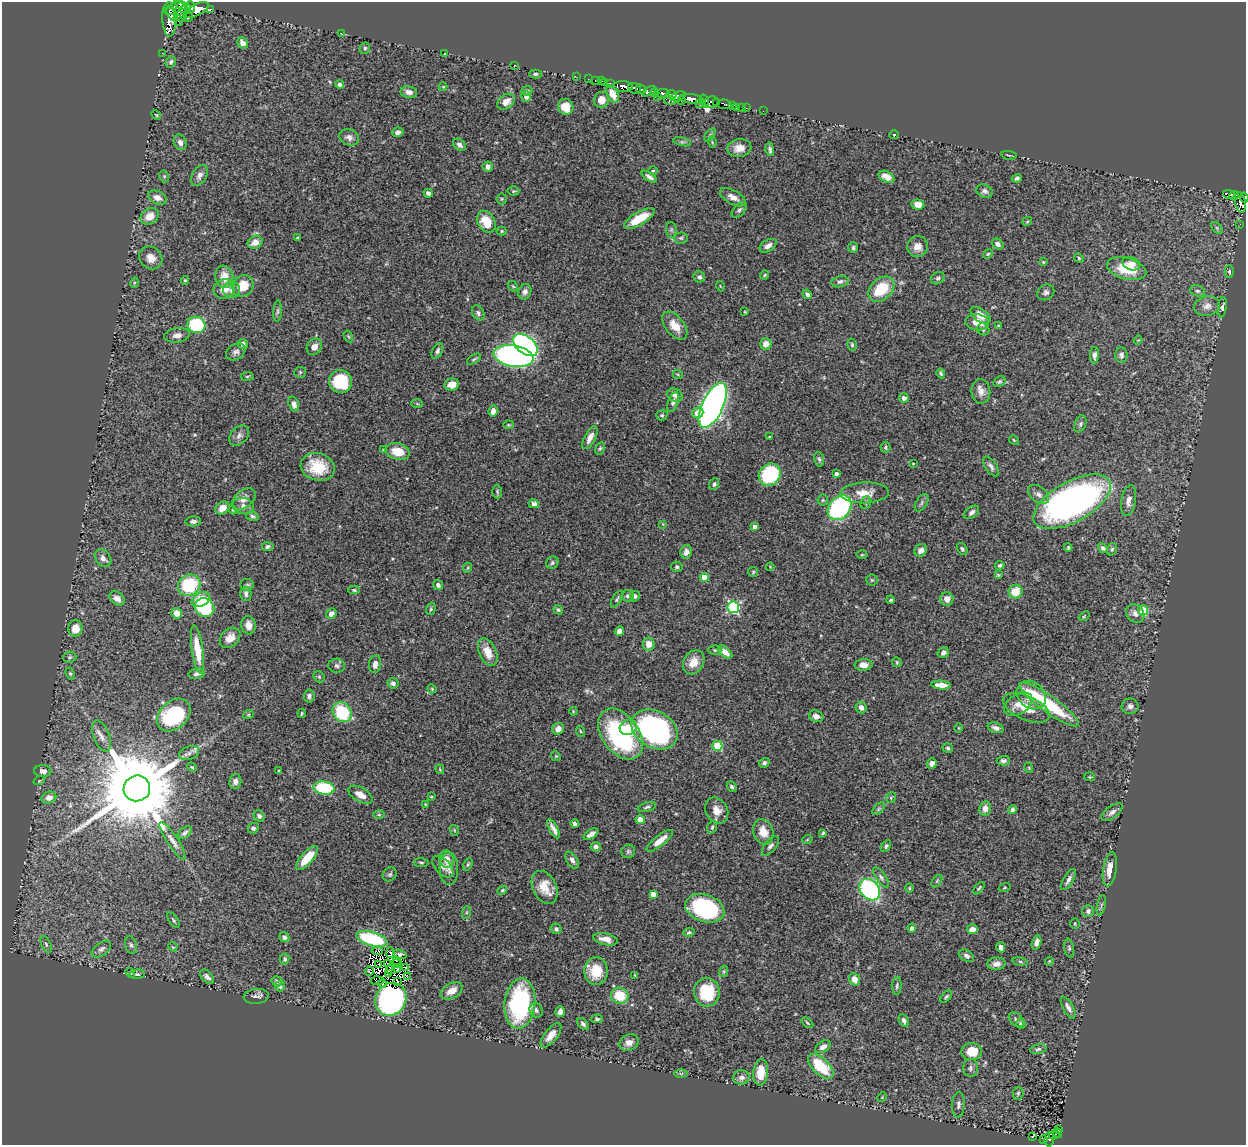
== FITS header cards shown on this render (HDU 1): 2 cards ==
NAXIS1  =                 1244
NAXIS2  =                 1143

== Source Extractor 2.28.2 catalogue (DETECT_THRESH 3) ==
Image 1244 x 1143 px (HDU 1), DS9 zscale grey, 1 PNG px = 1 image px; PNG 1248 x 1147 px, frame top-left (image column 1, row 1143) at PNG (2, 2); each listed source drawn as its Kron ellipse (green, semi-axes under 4 px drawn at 4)
Background 0.805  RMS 0.025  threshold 0.0739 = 3 sigma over >= 5 px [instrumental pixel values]
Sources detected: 448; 8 with non-positive FLUX_AUTO (blend fragments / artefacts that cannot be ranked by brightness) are neither listed nor drawn; the other 440 listed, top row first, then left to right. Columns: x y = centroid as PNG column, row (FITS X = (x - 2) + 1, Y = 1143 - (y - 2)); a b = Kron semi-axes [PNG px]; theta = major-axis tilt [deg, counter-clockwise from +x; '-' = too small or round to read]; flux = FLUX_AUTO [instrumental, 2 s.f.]
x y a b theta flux
181 4 7 3 -32 190
191 7 5 3 - 78
174 8 10 5 27 350
185 8 6 4 20 7.6
210 9 3 3 - 22
196 10 14 6 26 490
181 12 9 6 -86 330
172 14 8 3 -56 220
188 17 4 3 - 99
169 19 17 6 -87 610
178 20 6 4 -68 140
341 33 3 2 - 5.1
243 43 6 5 - 11
365 48 6 5 - 3.2
162 53 2 2 - 5
445 54 4 3 - 1.6
171 62 6 5 - 3.6
515 65 3 2 - 80
535 74 6 4 0 2.8
577 77 2 2 - 4.3
588 79 2 2 - 4.6
595 80 3 2 - 17
602 81 3 2 - 5.8
605 82 3 3 - 5.5
340 84 4 4 - 5.4
610 84 3 2 - 7.6
443 87 4 4 - 1.6
623 87 9 5 -2 440
635 88 6 5 - 300
641 89 5 3 - 130
527 91 6 4 22 2.7
649 91 7 3 31 99
409 92 8 6 -11 7.6
655 92 4 3 - 74
662 93 7 4 3 220
613 94 9 5 -64 14
671 94 5 3 - 110
657 96 3 2 - 32
678 96 8 4 21 140
526 97 5 4 - 8.5
692 99 12 4 -8 880
602 100 8 7 - 14
670 101 6 3 -6 33
681 101 3 2 - 17
705 101 6 3 -71 160
506 102 10 6 38 13
712 102 7 5 10 130
717 103 3 3 - 130
700 104 3 2 - 20
724 104 7 4 -6 68
732 105 3 3 - 43
566 107 8 7 - 24
742 107 3 3 - 19
736 108 3 2 - 4.1
746 108 2 2 - 1.8
763 111 2 2 - 3.3
156 115 5 4 - 1.7
398 132 6 4 10 7.3
710 135 7 4 53 2.4
894 135 5 4 - 1.8
349 137 10 8 -22 8.3
180 142 8 6 -66 6.5
682 142 9 4 -12 3.6
712 142 6 3 -73 1.8
460 145 7 5 -41 6.1
739 148 12 9 7 17
770 149 7 3 -78 3.7
1009 155 8 2 -11 1.7
488 167 5 5 - 6.8
653 171 4 3 - 1.5
200 175 11 7 59 8.5
164 176 6 4 -77 2.5
649 177 9 4 -34 5.6
887 177 8 5 -28 13
1017 178 5 4 - 4.2
513 191 6 5 - 2.3
985 191 8 6 -28 5.9
428 193 4 4 - 4.5
1229 194 6 3 -17 51
1234 196 5 3 - 5.3
157 197 10 6 -23 11
733 197 14 7 -28 13
1244 197 5 3 - 63
502 199 5 5 - 2.6
1240 202 10 5 -77 42
918 205 6 5 - 12
739 210 9 5 50 4.5
150 216 10 7 35 19
639 218 17 6 30 40
1027 221 5 3 - 1.7
486 222 11 8 -61 34
1240 224 3 2 - 2.6
1217 228 7 4 -46 2.9
671 230 8 5 -83 3.6
502 231 5 4 - 2
298 238 4 2 - 1.5
681 238 7 5 2 3.1
255 242 8 6 27 14
998 244 6 5 - 5.8
768 246 9 5 32 8.9
918 246 10 10 - 15
853 247 5 5 - 3.6
988 254 5 4 - 2.1
151 258 12 10 -41 14
1079 258 5 4 - 2.1
1043 262 4 3 - 1.9
1131 264 9 6 -21 11
1127 269 20 10 -16 46
1229 271 6 4 90 2.5
765 275 5 3 - 2.1
224 277 11 9 -81 23
699 277 6 5 - 4.5
938 278 7 5 30 3.5
185 280 4 3 - 2
840 282 9 5 12 5.5
134 283 5 3 - 1.9
243 286 11 10 - 30
513 286 6 4 -43 2.2
720 286 5 3 - 1.4
224 289 11 9 24 21
881 289 15 10 41 63
232 290 8 8 - 7.6
1198 291 8 5 -16 3.8
525 292 8 6 67 6.4
1046 292 9 7 32 5.5
807 294 5 4 - 5.7
1207 306 13 10 13 11
1222 307 10 4 81 4.1
278 311 10 4 85 3.6
745 312 3 3 - 1.4
478 313 8 6 -64 4.3
980 315 11 6 -35 20
977 322 12 8 -6 20
196 325 9 8 - 100
675 326 16 9 -51 23
998 326 4 3 - 2
983 329 6 5 - 3.2
177 335 13 7 8 10
348 336 6 4 -58 1.9
1138 340 4 3 - 1.2
243 344 5 5 - 5.4
766 344 6 5 - 12
525 345 14 8 -38 450
852 345 6 4 -77 2.8
314 347 9 7 52 11
437 351 8 5 63 4.2
236 352 10 7 31 6.8
1094 355 8 4 88 6.9
1121 355 7 6 - 5.1
514 356 20 10 -10 570
474 359 8 3 32 2.6
300 372 5 5 - 2.3
941 373 5 3 - 2.8
678 375 5 3 - 1.6
247 376 6 3 8 1.8
340 381 12 11 - 75
999 382 6 5 - 3.8
452 384 7 6 - 15
981 391 12 9 -83 12
675 395 8 6 -26 6.7
904 398 5 4 - 5.5
673 402 10 5 69 5.4
294 404 8 5 -71 6.9
417 404 6 4 -3 1.9
713 405 24 10 65 1000
493 411 5 4 - 11
698 413 5 5 - 20
662 415 6 5 - 2.9
1080 424 9 5 69 3.7
508 425 5 4 - 1.8
239 436 11 8 50 7.1
769 437 3 2 - 1.7
590 438 12 5 63 12
1014 440 5 4 - 1.9
885 447 5 5 - 2.5
600 448 6 4 62 2.6
383 450 4 3 - 1.4
398 451 12 8 -15 33
819 459 7 5 -79 3.3
913 464 3 2 - 1.1
991 466 11 5 -56 6.5
318 467 17 13 -16 55
836 474 4 3 - 5.5
770 475 12 10 44 150
714 484 6 5 - 3.9
497 492 7 5 -88 2.9
865 493 24 10 2 26
1039 494 12 7 -36 7.4
244 499 14 9 41 12
823 500 5 5 - 2.4
1129 501 16 7 79 12
1072 502 43 20 29 620
866 503 6 5 - 3.1
922 503 10 5 58 3.9
534 504 5 4 - 5.2
243 506 11 8 -14 9.2
222 508 7 6 - 15
840 508 13 10 51 250
233 510 4 3 - 1.8
972 512 8 5 37 5.4
252 516 6 4 -17 4.1
193 521 8 5 3 5.2
663 524 3 3 - 1.3
754 527 4 4 - 8.1
268 547 6 4 -9 5
1068 547 4 3 - 2.4
1103 548 5 4 - 5.1
962 549 6 4 -53 3.3
1112 549 6 5 - 2.8
921 550 7 6 - 8.2
686 552 7 6 - 10
862 555 5 3 - 1.8
103 558 10 7 -52 9
552 563 6 5 - 3.5
1000 565 4 4 - 2.7
677 567 5 5 - 3.6
770 567 4 4 - 1.4
467 568 5 3 - 1.6
753 572 5 5 - 2.5
998 575 4 3 - 2.2
704 577 4 4 - 35
872 580 6 5 - 2.6
189 585 12 10 36 100
248 585 7 6 - 3.6
438 585 5 4 - 5.2
354 590 6 4 -2 2.4
1015 592 7 6 - 30
246 594 7 5 -89 5.9
628 596 6 5 - 4.7
635 596 5 5 - 5.5
117 598 8 6 -39 12
201 599 10 6 31 39
617 599 9 4 60 2.9
947 599 6 6 - 12
891 600 4 3 - 2.8
204 607 10 9 - 140
733 607 6 6 - 220
431 609 6 4 69 2.7
558 610 5 4 - 3
1143 610 5 5 - 60
177 613 5 5 - 17
331 614 5 4 - 7.4
1135 614 10 8 -46 10
1084 616 6 3 37 1.6
248 625 9 7 -84 11
75 628 8 7 - 17
619 631 5 4 - 8.9
230 638 11 8 44 15
649 644 6 6 - 16
198 649 24 5 -81 41
715 650 6 4 -1 2.7
488 652 15 8 -65 22
725 652 8 5 -39 12
943 652 6 5 - 5
70 657 6 5 - 2.7
694 662 13 10 58 23
897 662 5 4 - 2.1
375 664 9 6 83 8.7
863 665 9 5 2 13
337 666 8 7 - 5.2
70 673 6 4 -63 2.5
197 674 8 5 12 5.8
319 677 6 5 - 2.6
393 683 5 5 - 4.8
941 685 10 4 -4 15
432 689 5 4 - 1.6
1031 695 16 13 -41 49
309 696 6 5 - 5.4
1018 704 16 9 33 16
1049 704 36 8 -35 110
1130 706 8 7 - 6.2
861 708 6 5 - 8.8
1026 708 25 12 -23 37
573 711 4 3 - 1.4
342 712 10 9 - 91
302 713 5 3 - 2
174 715 19 13 43 170
248 715 5 3 - 1.7
816 716 7 5 -19 9.4
628 727 9 7 25 19
959 728 5 3 - 1.4
996 728 8 5 -19 6.6
558 729 6 5 - 12
655 729 24 18 -30 340
580 731 5 3 - 1.7
620 734 28 18 -54 230
101 736 16 8 -69 11
717 746 5 5 - 80
948 748 5 4 - 3.2
189 753 10 6 21 7.4
556 756 5 4 - 2
1003 761 7 4 1 4.6
764 763 5 4 - 3.7
932 763 5 4 - 7.3
192 767 5 4 - 1.9
1029 768 5 3 - 1.6
440 769 5 3 - 1.5
43 771 8 6 -3 8.9
279 771 3 3 - 1.6
1090 777 5 4 - 1.8
39 781 6 3 19 1.6
235 781 7 6 - 6
732 787 6 4 -55 3.8
137 788 13 13 - 30000
324 788 10 6 -7 120
360 795 13 7 -30 18
431 797 3 2 - 1.4
49 798 7 6 - 9.3
891 798 5 5 - 1.9
425 804 4 3 - 1.1
647 807 9 4 17 3.8
985 808 7 6 - 11
879 809 8 4 46 3.2
717 810 14 11 -59 17
1012 810 4 4 - 4.3
1112 812 12 6 38 7.4
379 815 6 4 0 2.3
259 816 6 5 - 4.1
640 820 4 4 - 31
575 824 4 4 - 5.3
712 827 6 4 67 2.8
253 828 5 5 - 3.8
553 829 10 3 -61 8
454 830 5 3 - 1.7
763 832 13 10 -70 22
185 833 8 5 37 4.4
823 833 3 3 - 2.3
591 834 8 4 33 8.9
807 840 5 3 - 1.4
172 841 22 5 -57 10
660 841 16 5 39 17
770 846 11 5 50 6.2
886 846 6 4 55 2.9
596 847 5 4 - 5.1
628 851 7 6 - 3.3
307 858 15 6 49 35
446 859 8 7 - 16
572 860 9 5 -59 6.5
421 862 7 3 -5 2.4
468 864 6 3 63 2.2
443 867 13 7 -47 7.4
449 869 16 9 -87 11
1110 869 17 6 81 22
390 874 7 6 - 3.8
881 877 12 5 -55 4.9
1068 879 12 5 61 7.6
937 881 7 4 54 2
545 887 17 11 -63 30
1005 887 6 3 19 1.5
909 888 4 4 - 2
979 888 7 4 50 2.3
502 890 5 4 - 2.3
870 890 12 9 -50 220
653 894 4 4 - 13
1101 905 10 3 79 3
705 908 20 13 -18 200
1088 911 6 6 - 5.6
467 912 6 4 71 2.2
173 920 9 4 -53 3.3
1075 924 5 4 - 2.2
912 928 4 4 - 6.3
556 929 5 5 - 4.6
972 929 5 5 - 11
689 932 6 4 9 3
284 937 5 5 - 5.1
372 939 16 6 -17 130
605 939 12 6 -12 14
1036 942 7 4 74 8.8
46 944 9 4 -64 3.8
131 945 9 5 -74 4.9
173 947 5 4 - 1.6
1001 947 5 4 - 8.4
1069 948 9 5 -81 3.5
101 949 11 6 36 6.4
377 951 5 2 - 3.3
390 953 5 3 - 2.2
400 954 7 4 -18 4.1
966 956 8 5 -28 4.9
285 959 5 4 - 3.4
396 960 2 2 - 1.1
1049 961 4 3 - 1.6
1020 962 8 4 -9 2.7
397 963 5 2 - 0.92
379 964 2 2 - 0.048
388 964 2 2 - 0.46
996 964 9 6 4 8.3
406 967 2 2 - 1.3
390 969 5 2 - 1.2
397 969 4 2 - 2.1
369 971 4 4 - 0.02
596 971 14 12 -87 42
724 971 5 3 - 1.9
130 973 5 4 - 1.9
137 974 7 4 6 3.5
389 974 3 2 - 0.9
635 975 3 3 - 1.4
207 977 8 5 -46 6.3
407 977 3 2 - 5.7
854 979 6 5 - 14
277 981 5 4 - 3.6
377 981 6 3 4 0.7
398 982 2 2 - 1.3
382 984 4 2 - 0.57
280 986 5 5 - 3.8
897 986 9 4 88 3.5
452 991 12 7 29 18
707 992 14 13 - 65
256 996 13 7 5 6.8
620 996 9 8 - 46
946 997 8 4 51 2.8
391 999 17 15 58 540
520 1003 25 15 84 210
1068 1008 12 5 -61 7.7
536 1010 7 6 - 5.3
560 1012 5 4 - 10
597 1019 6 4 2 3.1
1016 1020 8 6 -42 5.2
904 1021 7 4 -63 5
807 1023 7 4 -39 2.1
583 1024 7 4 -42 4.2
1021 1024 5 4 - 4.7
551 1035 14 6 51 14
629 1043 10 8 23 11
823 1047 8 5 32 7.8
1038 1049 8 5 11 4.1
972 1052 10 8 1 38
821 1066 16 8 -43 68
970 1068 9 7 -90 5.7
761 1072 13 7 84 31
681 1074 7 4 1 2.5
741 1077 8 7 - 7
1018 1093 6 5 - 2.9
882 1097 5 4 - 1.4
958 1105 13 6 87 6.6
1058 1129 3 3 - 4.4
1058 1133 5 2 - 8.9
1054 1135 5 3 - 5
1033 1136 3 2 - 1.2
1043 1139 3 2 - 4
1049 1139 7 5 87 50
At the frame edge (FLAGS 8, measured only in part): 1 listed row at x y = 1244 197
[8 non-positive-flux detections neither listed nor drawn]